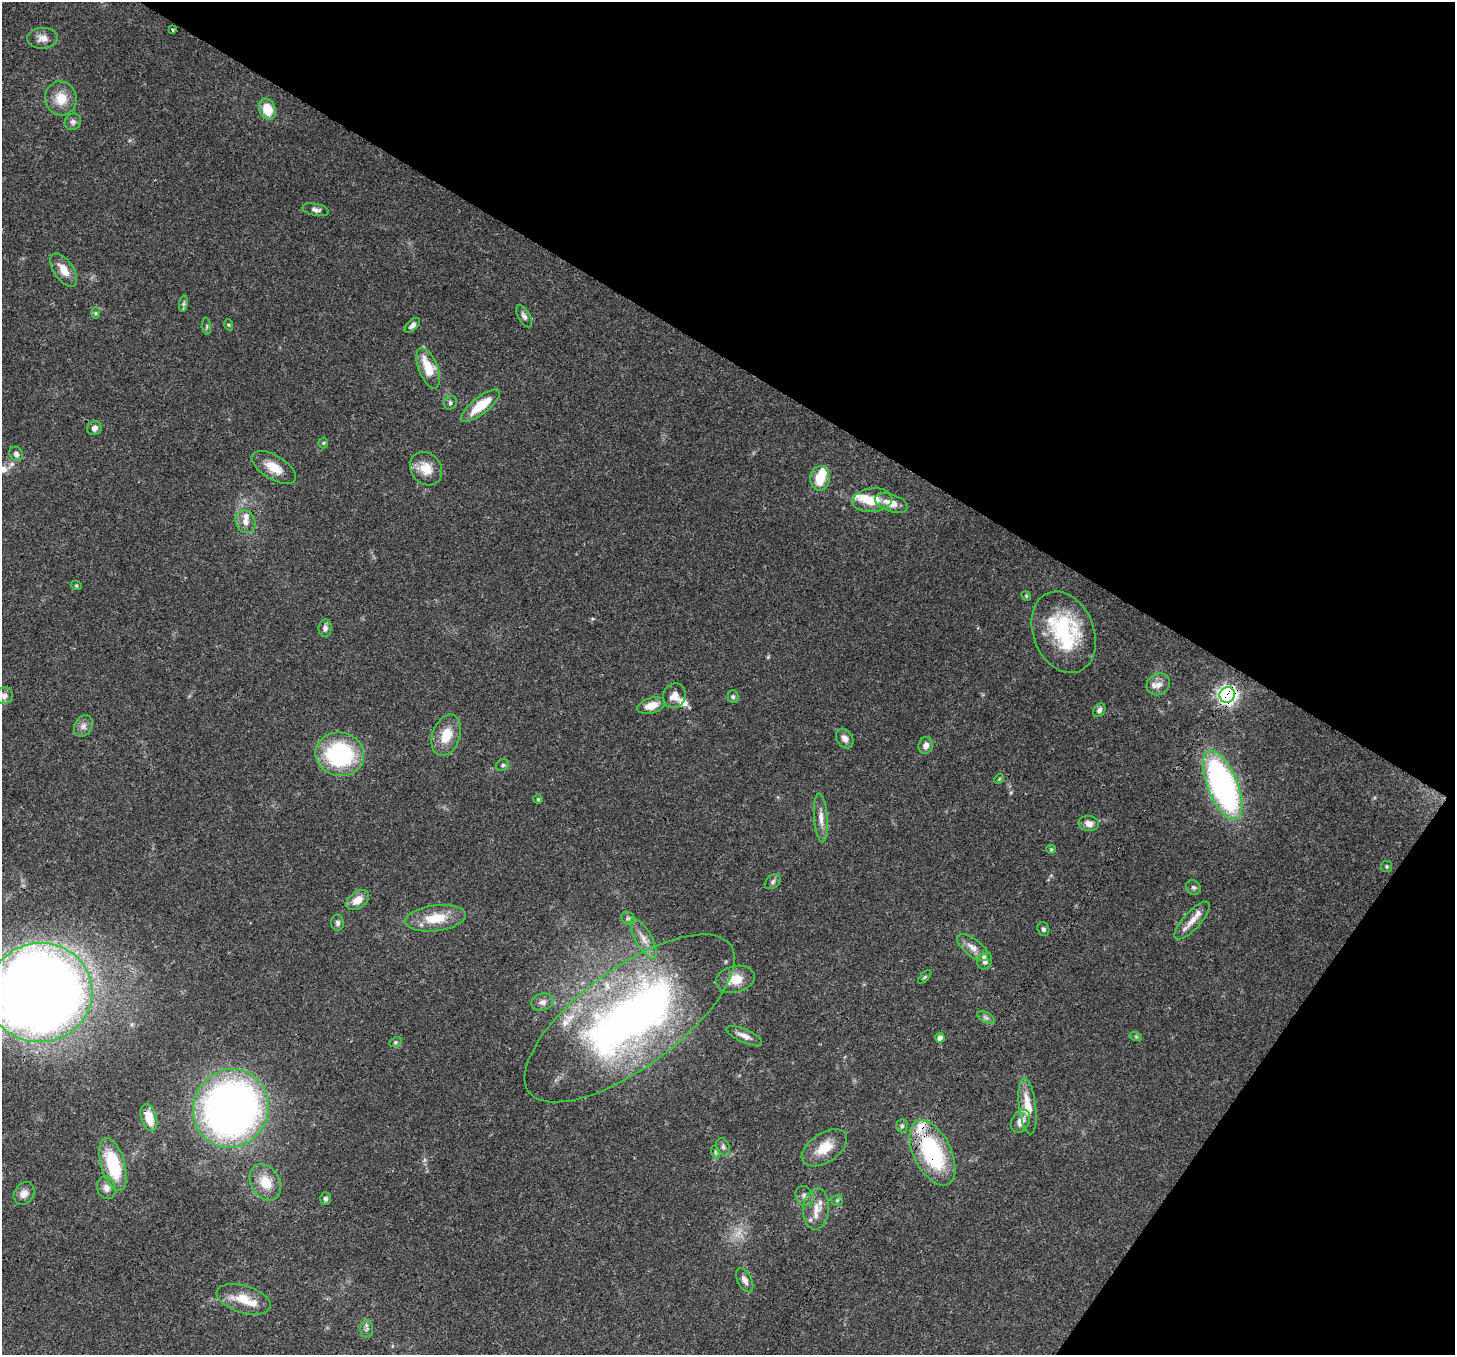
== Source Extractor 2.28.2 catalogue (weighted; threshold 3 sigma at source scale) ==
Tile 8 of 4 x 4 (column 4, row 2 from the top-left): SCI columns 4437-5889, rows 3063-4415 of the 5960 x 6058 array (HDU 1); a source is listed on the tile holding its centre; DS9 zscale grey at full resolution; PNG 1457 x 1357 px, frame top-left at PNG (2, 2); each listed source drawn as its Kron ellipse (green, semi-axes under 4 px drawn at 4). Shown black and unused: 33% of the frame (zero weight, under 3 of 4 exposures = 8% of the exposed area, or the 3 px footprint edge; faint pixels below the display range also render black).
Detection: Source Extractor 2.28.2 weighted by HDU 2 'WHT'; one run over the whole footprint, this tile lists its part. Background 0.0595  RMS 0.0035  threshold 0.0158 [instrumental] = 3 sigma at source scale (4.5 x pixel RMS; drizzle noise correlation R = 1.50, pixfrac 1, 0.0396/0.0396 arcsec/px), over >= 5 px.
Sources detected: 105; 1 too faint to see at this stretch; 1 inside a brighter object's white glare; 1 cosmic-ray / hot-pixel residue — neither listed nor drawn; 12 inside a brighter listed object's ellipse — not listed separately; the other 90 listed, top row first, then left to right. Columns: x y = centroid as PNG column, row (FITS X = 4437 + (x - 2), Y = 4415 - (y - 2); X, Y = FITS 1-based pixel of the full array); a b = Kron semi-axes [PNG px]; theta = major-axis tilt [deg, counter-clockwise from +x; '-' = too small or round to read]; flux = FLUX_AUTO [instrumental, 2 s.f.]
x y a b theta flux
172 30 3 3 - 0.62
42 38 15 10 4 2.9
61 98 17 15 -75 6.7
267 109 11 8 -67 7.8
73 122 8 7 - 1.2
316 210 13 6 -11 1.4
64 270 19 9 -57 4.9
184 304 8 4 82 0.72
96 313 5 3 - 0.43
524 316 12 6 -60 1.3
229 325 5 3 - 0.42
412 325 9 5 42 1.3
207 326 8 4 -83 0.63
428 368 21 9 -68 9.8
450 403 7 6 - 0.87
481 406 24 8 38 10
94 428 7 6 - 1.7
323 443 5 5 - 0.48
16 454 7 6 - 1.4
274 467 25 12 -32 6.4
426 469 18 15 -52 6.1
820 478 12 9 89 7.5
872 500 20 12 5 7.3
891 503 17 8 -19 4.6
245 522 12 9 -61 2.7
76 585 5 3 - 0.38
1026 596 5 4 - 0.4
325 628 8 6 89 1.6
1064 632 42 30 -68 33
1158 684 12 10 31 2.5
1227 695 8 7 - 150
4 696 9 8 - 1.4
674 696 13 11 61 3.3
733 697 6 5 - 0.69
651 706 14 7 16 4.4
1099 710 7 5 54 1.1
83 726 11 8 59 1.9
446 735 21 13 71 7.4
845 738 10 7 -57 2.3
926 745 9 7 73 2.1
340 754 24 21 -11 42
503 765 7 5 31 0.74
999 779 5 4 - 0.38
1223 785 37 15 -68 110
538 799 4 4 - 0.4
821 818 24 7 -86 3.4
1089 823 10 7 -11 2.3
1051 849 5 4 - 0.41
1387 866 5 5 - 0.56
773 882 9 6 41 0.95
1193 887 8 6 -38 0.87
358 900 13 8 36 4.2
436 918 30 13 7 10
628 918 7 6 - 0.94
1192 921 24 8 47 4
338 923 8 6 -88 0.99
1043 929 7 6 - 0.89
643 938 22 8 -60 3.7
972 947 18 8 -38 3.2
985 961 9 7 65 1.5
925 977 8 3 45 0.49
735 979 20 13 13 6.7
40 993 52 49 9 650
542 1002 11 8 16 1.7
986 1017 9 5 -27 0.97
629 1018 125 50 36 200
744 1036 19 6 -23 2.5
1136 1037 6 4 -20 0.5
940 1038 5 4 - 2
395 1042 6 4 28 0.56
1027 1106 28 8 -83 7.7
231 1108 40 37 63 210
149 1118 14 7 -74 7
1021 1121 12 8 61 3.5
902 1126 6 5 - 0.75
723 1147 9 6 -67 1
824 1148 25 14 34 7.9
715 1152 6 4 -72 0.58
932 1153 35 18 -64 39
113 1164 27 12 -74 20
265 1182 19 14 -60 7.1
106 1188 11 9 -67 2.3
24 1194 12 9 56 2.3
804 1196 10 8 -60 1.6
325 1199 6 5 - 0.85
837 1200 5 5 - 0.49
816 1209 21 13 84 5.3
745 1280 13 7 -63 2
244 1299 28 13 -17 8.5
367 1329 8 6 86 1
Overlapping masked pixels (flux is a lower limit): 3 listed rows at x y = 1227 695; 149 1118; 932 1153
Isophote crosses this tile's border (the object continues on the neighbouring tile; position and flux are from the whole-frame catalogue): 1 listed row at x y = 40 993